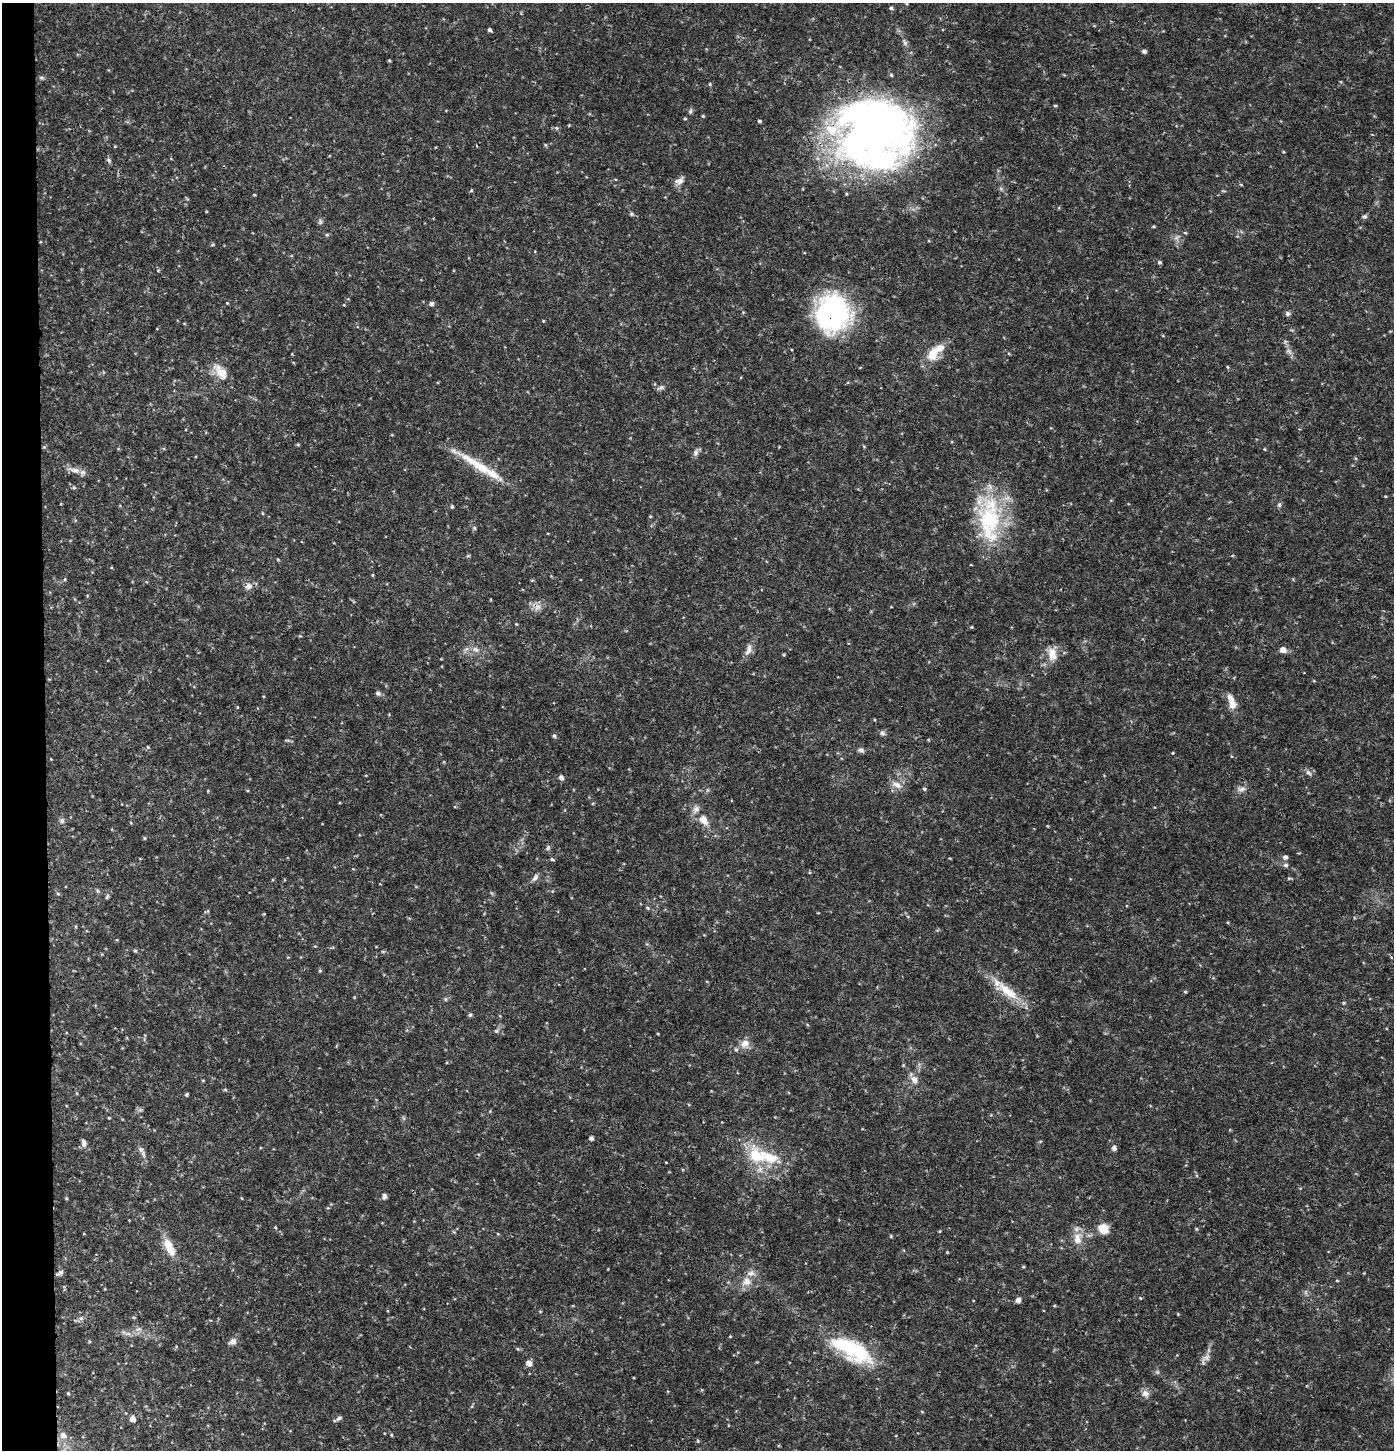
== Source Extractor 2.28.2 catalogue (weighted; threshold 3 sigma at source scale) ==
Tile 4 of 3 x 3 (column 1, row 2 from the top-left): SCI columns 214-1605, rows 1449-2896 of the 4603 x 4354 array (HDU 1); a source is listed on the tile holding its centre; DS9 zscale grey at full resolution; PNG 1396 x 1452 px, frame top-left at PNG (2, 3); no overlay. Shown black and unused: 3% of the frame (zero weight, under 3 of 4 exposures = <1% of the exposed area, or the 3 px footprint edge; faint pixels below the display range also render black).
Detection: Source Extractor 2.28.2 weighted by HDU 2 'WHT'; one run over the whole footprint, this tile lists its part. Background 0.0301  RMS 0.0037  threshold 0.0167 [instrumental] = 3 sigma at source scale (4.5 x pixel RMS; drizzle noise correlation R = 1.50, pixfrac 1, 0.0396/0.0396 arcsec/px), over >= 5 px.
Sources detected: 158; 1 too faint to see at this stretch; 1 inside a brighter object's white glare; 1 cosmic-ray / hot-pixel residue — not listed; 9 inside a brighter listed object's ellipse — not listed separately; the other 146 listed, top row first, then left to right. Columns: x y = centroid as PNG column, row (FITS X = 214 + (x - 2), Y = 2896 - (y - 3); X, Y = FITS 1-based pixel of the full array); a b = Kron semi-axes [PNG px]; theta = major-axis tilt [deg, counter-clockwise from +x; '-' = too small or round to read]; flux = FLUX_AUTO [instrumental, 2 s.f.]
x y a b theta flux
891 8 5 4 - 0.69
490 30 4 3 - 0.9
905 42 10 6 -73 1.1
1144 51 4 4 - 1.1
389 60 4 3 - 0.37
41 78 7 5 -2 0.68
710 84 5 4 - 0.46
1055 105 5 3 - 0.38
690 111 7 5 70 0.75
703 116 4 3 - 0.35
685 119 4 4 - 0.39
759 121 4 3 - 0.59
556 128 6 4 -89 0.47
877 135 96 66 34 190
545 145 6 4 -89 0.4
109 160 7 5 -60 0.97
679 181 13 8 25 2.2
471 190 5 4 - 0.37
254 195 4 3 - 0.31
631 214 5 5 - 0.67
1365 216 6 6 - 0.78
320 222 6 6 - 0.8
1153 226 4 3 - 0.41
1185 233 5 3 - 0.38
327 235 5 4 - 0.58
213 245 5 4 - 0.47
1159 262 5 4 - 0.66
158 270 5 3 - 0.32
227 303 4 3 - 0.3
431 304 5 4 - 1.4
833 313 38 33 86 64
1287 314 6 6 - 0.9
1289 351 10 6 -48 1.5
933 353 21 12 70 6.8
1227 367 5 3 - 0.39
220 372 27 12 -53 6.1
661 388 11 5 15 0.97
298 444 4 4 - 0.45
44 447 5 5 - 0.47
1264 449 4 3 - 0.35
696 453 10 7 78 1.3
477 465 62 10 -33 13
74 470 19 7 -15 2.9
74 487 5 5 - 0.57
1279 505 5 5 - 0.72
452 506 5 4 - 0.57
650 516 5 3 - 0.3
989 519 68 29 -85 39
474 528 5 5 - 0.63
278 560 5 3 - 0.35
372 575 5 3 - 0.35
65 579 5 3 - 0.39
248 586 10 9 - 2.2
537 606 13 9 -21 2.5
516 624 4 3 - 0.29
971 627 4 3 - 0.34
476 649 11 7 -30 1.9
748 650 19 7 70 2.6
1283 650 7 6 - 2.3
1052 654 19 11 -81 4.9
378 693 7 6 - 1
1232 704 12 10 -61 3.3
237 707 5 3 - 0.29
882 733 7 7 - 1
554 736 5 4 - 0.76
288 740 8 3 -13 0.52
148 747 4 4 - 0.41
861 750 8 6 -22 1.1
1173 753 4 3 - 0.28
1308 773 11 5 -45 1.1
561 777 5 5 - 1.4
897 785 17 8 -22 2.8
924 789 5 4 - 0.49
1241 789 12 7 7 1.6
208 791 4 3 - 0.32
593 803 4 3 - 0.36
704 820 14 9 -56 3.9
62 821 7 7 - 1.1
144 838 4 4 - 0.43
548 848 8 4 81 0.67
1285 857 6 5 - 1.3
552 859 5 3 - 0.51
1286 865 7 6 - 0.9
535 877 12 6 55 1.4
1289 878 6 4 18 0.44
97 891 6 4 -88 0.58
107 896 8 5 62 0.71
648 908 6 4 -39 0.54
208 911 6 3 -73 0.4
264 914 4 3 - 0.32
135 950 5 4 - 0.49
288 957 4 3 - 0.27
320 971 5 4 - 0.45
1007 991 41 13 -36 11
1185 992 4 4 - 0.43
445 999 6 4 -90 0.51
1343 1003 5 4 - 0.44
470 1015 5 5 - 0.66
496 1031 5 5 - 0.65
745 1043 12 10 36 3.3
903 1065 4 3 - 0.38
203 1080 5 3 - 0.3
914 1080 12 9 -61 2.7
225 1090 6 4 -1 0.42
187 1094 4 3 - 0.6
140 1110 7 4 18 0.7
109 1118 4 3 - 0.32
591 1138 5 4 - 1.1
84 1143 11 6 -82 1.5
1114 1148 6 6 - 1.1
143 1154 10 6 -70 1.4
756 1155 25 18 -61 15
384 1196 7 6 - 1.1
66 1198 4 4 - 0.42
275 1227 4 3 - 0.36
1103 1229 8 7 - 9.1
1196 1229 5 4 - 0.38
454 1232 6 3 -18 0.39
891 1236 4 4 - 0.4
1077 1239 18 11 85 4.8
169 1247 24 10 -65 6.2
947 1252 3 3 - 0.29
59 1273 10 5 29 1
746 1281 14 11 41 4.2
1337 1281 5 3 - 0.32
1306 1292 7 4 71 0.69
1018 1300 6 5 - 1.6
1054 1306 5 3 - 0.33
540 1311 5 3 - 0.31
1178 1314 4 3 - 0.31
81 1318 7 5 42 0.96
138 1329 9 5 23 1.2
730 1336 4 3 - 0.3
89 1341 4 4 - 0.4
233 1342 10 7 29 1.8
851 1349 54 20 -28 33
1206 1358 13 8 32 1.9
529 1363 6 6 - 2.1
68 1393 4 4 - 0.4
1145 1393 11 9 -34 2.1
922 1412 5 3 - 0.31
339 1418 10 5 38 1.1
132 1419 5 5 - 2.9
63 1435 9 8 - 2.4
391 1435 5 3 - 0.36
698 1441 5 3 - 0.38
Overlapping masked pixels (flux is a lower limit): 3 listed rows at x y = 833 313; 537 606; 59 1273
Isophote crosses this tile's border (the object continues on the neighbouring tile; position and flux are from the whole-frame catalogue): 1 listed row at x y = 877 135